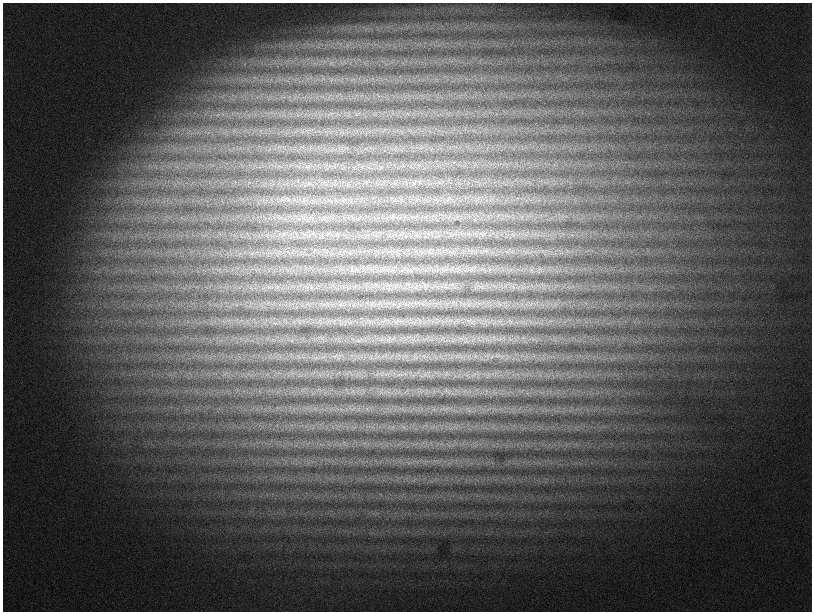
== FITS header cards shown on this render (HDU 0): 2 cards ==
NAXIS1  =                 1619
NAXIS2  =                 1219

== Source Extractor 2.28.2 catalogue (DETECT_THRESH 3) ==
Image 1619 x 1219 px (HDU 0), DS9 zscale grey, zoomed out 1/2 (1 PNG px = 2 x 2 image px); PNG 814 x 614 px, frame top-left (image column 2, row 1218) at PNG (3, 3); no overlay
Background 1500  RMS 70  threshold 209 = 3 sigma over >= 5 px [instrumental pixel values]
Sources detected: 89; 2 cannot appear on this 1/2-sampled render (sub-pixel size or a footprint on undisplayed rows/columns) and are not listed; the other 87 listed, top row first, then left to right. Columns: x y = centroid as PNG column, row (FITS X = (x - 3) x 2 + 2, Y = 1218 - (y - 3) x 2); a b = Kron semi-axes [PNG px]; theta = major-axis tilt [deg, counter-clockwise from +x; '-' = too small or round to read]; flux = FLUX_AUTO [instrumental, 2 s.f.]
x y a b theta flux
329 96 4 2 - 11000
332 113 9 3 3 41000
306 131 4 2 - 12000
306 217 3 2 - 13000
299 219 7 4 -35 35000
465 233 3 3 - 13000
456 268 7 1 30 16000
347 269 4 3 - 9000
356 269 4 2 - 13000
447 269 6 2 -84 14000
470 269 7 3 16 34000
489 270 3 3 - 15000
389 286 4 2 - 11000
478 286 5 2 - 19000
447 287 7 3 4 31000
455 288 4 2 - 14000
454 302 3 2 - 11000
418 303 7 3 17 32000
433 303 4 2 - 12000
447 303 7 2 -19 24000
345 304 7 4 -34 40000
358 304 3 3 - 18000
393 304 10 4 5 67000
423 304 5 2 - 21000
473 304 7 3 69 18000
522 304 6 2 -64 15000
323 305 6 2 -23 23000
506 305 4 2 - 15000
513 305 5 2 - 12000
430 306 5 2 - 15000
366 320 4 3 - 19000
451 320 5 3 - 22000
279 321 3 2 - 12000
382 321 8 5 -36 59000
400 321 4 2 - 16000
408 321 7 3 -86 28000
415 321 9 3 75 24000
433 321 5 2 - 21000
295 322 5 3 - 22000
307 322 4 2 - 14000
372 322 4 3 - 26000
393 322 9 4 -1 75000
420 322 8 3 47 28000
480 322 4 2 - 11000
510 322 7 4 22 46000
320 323 8 3 52 28000
423 323 4 3 - 16000
522 338 5 2 - 19000
406 339 6 4 89 31000
426 339 4 4 - 28000
457 339 6 5 - 40000
466 339 6 3 -5 41000
474 339 9 6 6 76000
497 339 6 3 -13 35000
357 340 6 4 80 26000
380 340 6 4 36 38000
414 340 10 6 -23 76000
431 340 5 4 - 37000
480 340 7 4 23 46000
489 340 6 5 - 40000
389 341 7 4 21 42000
452 341 6 2 4 27000
445 355 5 3 - 23000
335 356 16 6 18 110000
354 356 6 4 8 44000
376 356 10 7 17 84000
386 356 6 4 -22 37000
457 356 7 5 32 51000
474 356 6 4 78 29000
495 356 8 3 1 44000
522 356 5 2 - 19000
361 357 7 4 52 38000
396 357 7 4 -29 43000
423 357 7 2 -40 23000
492 357 7 3 43 27000
408 358 5 2 - 26000
436 358 5 3 - 26000
349 373 8 2 29 27000
399 374 4 2 - 22000
320 375 4 2 - 15000
438 375 5 3 - 20000
449 375 4 3 - 21000
415 391 3 3 - 16000
446 391 4 2 - 13000
388 392 6 2 -5 21000
425 392 4 2 - 12000
451 392 5 2 - 14000
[2 sub-pixel or undisplayed-footprint detections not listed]